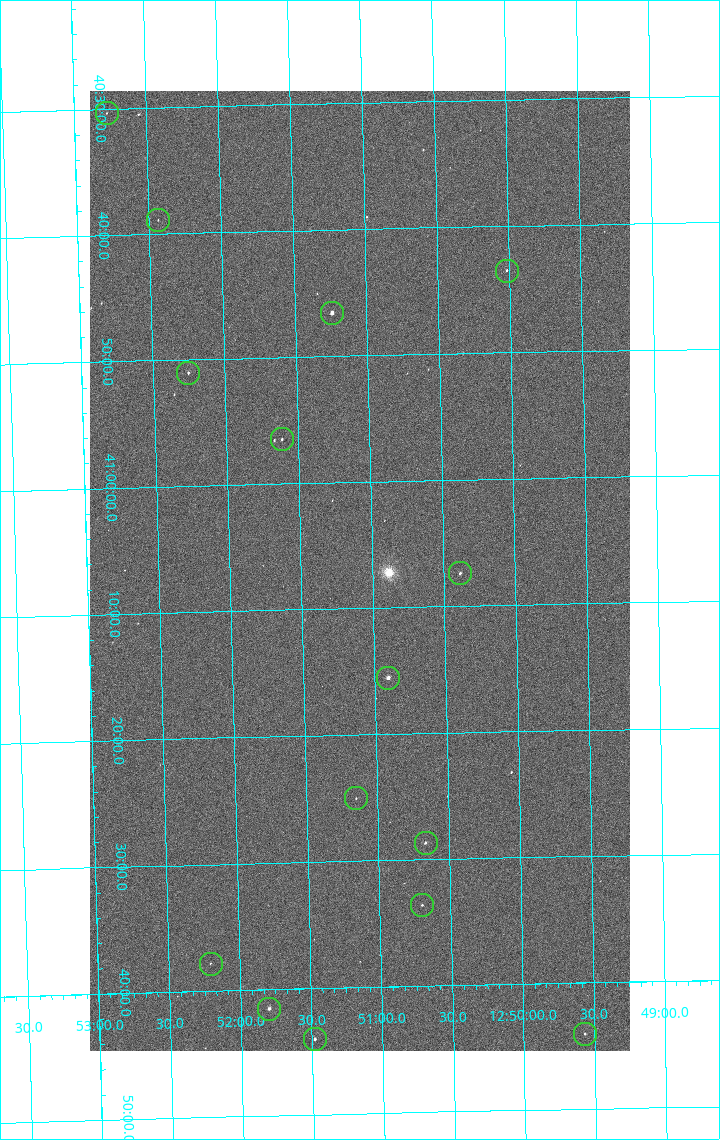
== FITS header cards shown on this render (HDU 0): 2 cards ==
NAXIS1  =                 1080 / length of data axis 1
NAXIS2  =                 1920 / length of data axis 2

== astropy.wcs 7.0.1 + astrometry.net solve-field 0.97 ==
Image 1080 x 1920 px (HDU 0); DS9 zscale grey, zoomed out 1/2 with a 90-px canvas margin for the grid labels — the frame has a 2x2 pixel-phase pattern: the four 2x2 pixel phases sit at different levels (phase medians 999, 846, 794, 996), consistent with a one-shot-colour (mosaic) sensor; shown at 1/2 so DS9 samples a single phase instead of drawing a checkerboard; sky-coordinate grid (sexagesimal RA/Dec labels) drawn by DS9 from the SOLVED WCS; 15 Tycho-2 reference stars matched to detected sources circled (green)
Header WCS: none
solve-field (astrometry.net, Tycho-2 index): SOLVED blind (the file carries no WCS)
Solved WCS: RA---TAN-SIP/DEC--TAN-SIP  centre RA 12:51:05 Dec +41:07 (192.77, +41.12 deg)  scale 2.38 arcsec/px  FOV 42.8' x 76.0'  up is -179 deg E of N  parity flipped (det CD > 0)
(file carries no celestial WCS; the grid is the blind solution)
Tycho-2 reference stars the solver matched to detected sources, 15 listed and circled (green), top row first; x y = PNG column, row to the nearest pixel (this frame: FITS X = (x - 90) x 2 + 1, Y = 1920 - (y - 91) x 2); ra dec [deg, ICRS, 3 dp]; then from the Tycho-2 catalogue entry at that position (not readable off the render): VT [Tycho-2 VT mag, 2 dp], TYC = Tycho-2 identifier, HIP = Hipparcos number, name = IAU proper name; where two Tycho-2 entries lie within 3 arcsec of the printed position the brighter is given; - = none
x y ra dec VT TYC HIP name
106 114 193.194 +40.505 12.48 3021-1340-1 - -
158 220 193.109 +40.648 12.32 3021-1216-1 - -
506 271 192.504 +40.725 11.86 3021-1162-1 - -
332 313 192.810 +40.776 9.69 3021-1108-1 - -
188 373 193.064 +40.851 11.36 3021-1025-1 - -
282 440 192.903 +40.941 11.82 3021-941-1 - -
460 574 192.596 +41.123 11.21 3021-53-1 - -
388 678 192.726 +41.259 9.76 3023-213-1 62700 -
356 798 192.787 +41.417 12.26 3023-139-1 - -
426 843 192.667 +41.478 11.08 3023-113-1 - -
422 906 192.675 +41.560 11.35 3023-88-1 - -
210 964 193.051 +41.631 12.16 3023-47-1 - -
269 1009 192.949 +41.692 10.25 3023-19-1 - -
584 1034 192.392 +41.734 11.39 3023-243-1 - -
314 1040 192.870 +41.734 10.72 3023-898-1 - -